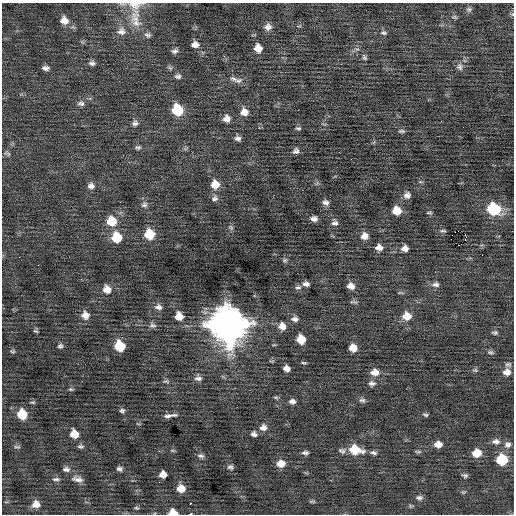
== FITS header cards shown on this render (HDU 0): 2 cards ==
NAXIS1  =                  512 / Axis length
NAXIS2  =                  512 / Axis length

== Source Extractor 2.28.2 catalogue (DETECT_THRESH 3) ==
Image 512 x 512 px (HDU 0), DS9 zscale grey, 1 PNG px = 1 image px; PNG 516 x 516 px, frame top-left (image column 1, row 512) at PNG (2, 3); no overlay
Background 0.0087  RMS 0.76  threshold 2.29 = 3 sigma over >= 5 px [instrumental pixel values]
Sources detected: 132; all 132 listed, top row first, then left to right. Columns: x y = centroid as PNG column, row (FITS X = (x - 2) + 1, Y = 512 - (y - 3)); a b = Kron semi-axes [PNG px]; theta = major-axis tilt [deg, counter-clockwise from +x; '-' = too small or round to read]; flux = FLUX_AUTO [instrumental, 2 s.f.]
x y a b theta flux
135 5 24 12 6 660
469 9 8 7 - 140
512 14 6 4 -43 74
454 17 8 5 -15 90
135 18 33 14 -85 1100
64 20 11 10 - 440
268 27 9 9 - 280
121 31 13 12 - 440
383 33 8 5 -11 120
148 35 9 7 -17 160
195 44 8 7 - 290
258 48 8 7 - 500
175 51 8 6 19 160
364 57 8 5 -58 100
92 63 9 6 -1 170
459 67 10 8 -81 220
46 68 8 5 -4 180
178 76 8 6 4 160
234 79 12 7 -12 250
81 103 9 7 -5 170
177 110 9 8 - 2200
244 112 9 9 - 410
227 119 9 8 - 320
135 123 8 7 - 170
298 128 7 4 -1 83
402 131 9 5 -1 110
238 138 8 6 -13 170
138 147 8 6 -12 120
296 151 8 7 - 170
7 153 10 5 -31 110
351 159 2 2 - 48
215 184 10 9 - 620
91 186 9 8 - 230
407 195 9 8 - 250
215 198 9 8 - 180
326 202 8 7 - 190
144 205 9 8 - 190
494 209 9 8 - 4200
397 211 8 8 - 700
429 213 8 3 0 66
314 219 6 5 - 220
111 221 10 10 - 1000
335 223 9 7 4 170
231 227 7 6 - 110
443 231 8 3 -4 80
458 231 2 2 - 780
149 234 9 9 - 1300
465 235 3 2 - 1100
364 236 8 8 - 340
117 237 9 8 - 1400
451 239 2 2 - 550
465 240 3 2 - 68
458 245 2 2 - 390
379 247 8 7 - 330
405 248 8 6 11 290
285 260 6 6 - 95
306 284 8 6 -2 190
436 284 10 7 0 190
351 286 8 7 - 320
298 287 9 6 6 140
107 289 9 9 - 450
353 302 12 4 -13 100
158 307 10 8 -5 240
85 315 10 9 - 390
179 316 9 8 - 540
407 316 10 9 - 570
295 319 10 7 -4 230
229 324 14 12 -51 130000
152 325 10 7 -21 160
282 326 9 8 - 360
36 331 7 4 -25 67
495 333 8 5 2 100
122 337 3 3 - 66
301 339 7 7 - 850
60 346 7 6 - 110
120 346 8 7 - 1600
353 348 7 7 - 490
12 351 6 4 -1 73
490 352 9 5 -12 120
272 361 8 3 -5 54
304 363 7 3 -7 74
508 365 8 6 9 130
286 368 6 5 - 270
475 370 7 5 10 94
375 372 10 8 -3 470
507 372 9 8 - 350
198 378 9 7 -10 210
166 381 9 5 3 100
372 383 10 8 -2 220
71 389 6 5 - 73
276 397 7 4 -9 69
362 400 9 6 -14 140
292 401 7 6 - 190
32 402 7 3 -4 63
122 411 7 6 - 120
22 414 9 8 - 1200
425 415 8 4 -16 94
168 416 13 6 9 230
263 427 10 8 5 290
74 434 8 7 - 710
254 434 7 6 - 170
496 441 11 8 -3 250
438 444 8 6 1 460
508 445 10 9 - 250
80 446 8 5 0 110
17 447 9 4 -4 92
173 450 7 3 -9 60
355 450 13 8 -11 1300
342 451 10 7 -16 160
418 452 10 4 0 91
305 453 8 5 -2 140
373 453 10 5 -14 150
477 453 8 7 - 880
201 456 9 6 -16 140
502 460 8 7 - 2300
281 464 9 8 - 460
230 467 7 6 - 130
66 469 9 6 -2 170
119 469 6 5 - 140
163 474 7 6 - 420
465 475 7 5 -10 110
56 479 9 4 0 120
77 479 14 7 -13 270
181 488 8 7 - 590
463 492 7 4 -10 73
419 498 9 6 2 160
312 501 10 3 0 80
36 504 9 8 - 380
190 504 3 3 - 160
136 508 6 4 -19 70
173 512 8 5 -12 590
190 514 4 2 - 4000
At the frame edge (FLAGS 8, measured only in part): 4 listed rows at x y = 135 5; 512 14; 173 512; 190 514